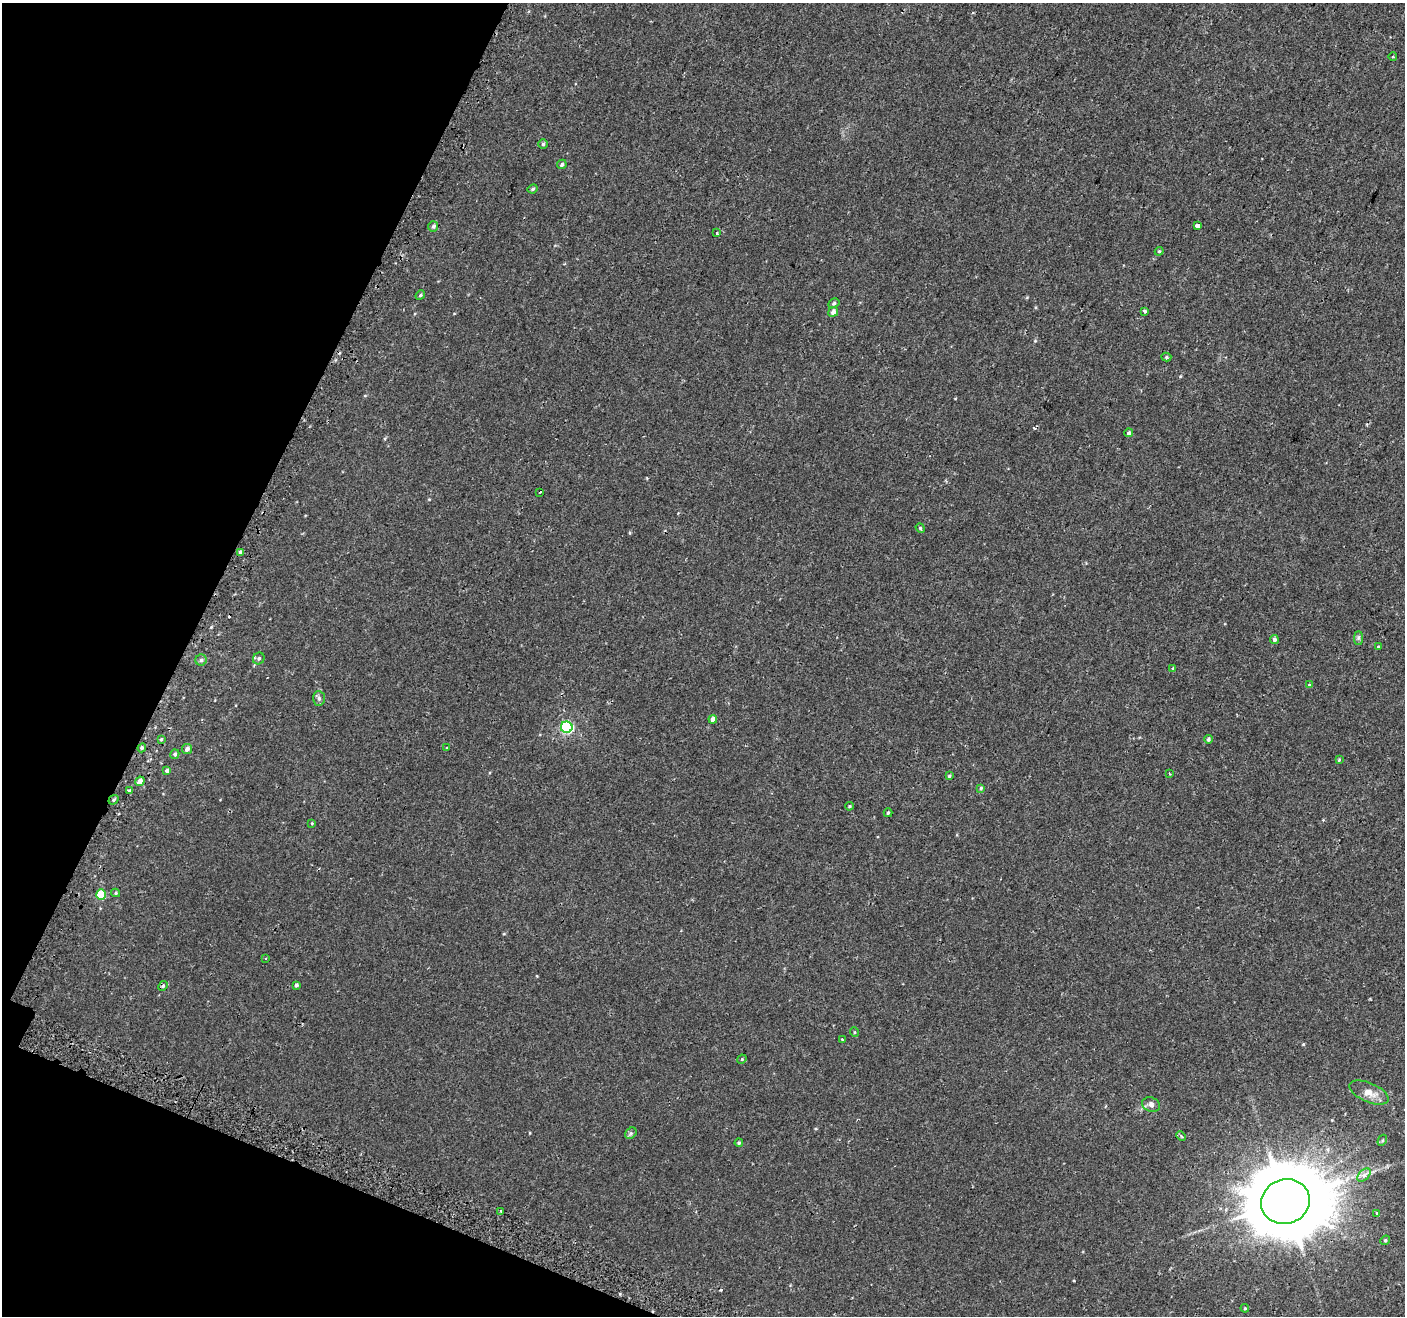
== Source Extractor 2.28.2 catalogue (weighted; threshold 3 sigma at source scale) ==
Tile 9 of 4 x 4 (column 1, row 3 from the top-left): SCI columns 55-1457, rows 1575-2888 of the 5714 x 5845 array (HDU 1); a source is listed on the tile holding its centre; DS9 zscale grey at full resolution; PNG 1407 x 1318 px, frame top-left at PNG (2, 3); each listed source drawn as its Kron ellipse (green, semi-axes under 4 px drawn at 4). Shown black and unused: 19% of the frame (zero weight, under 2 of 3 exposures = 3% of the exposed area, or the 3 px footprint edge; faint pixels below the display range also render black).
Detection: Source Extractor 2.28.2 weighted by HDU 2 'WHT'; one run over the whole footprint, this tile lists its part. Background 0.00182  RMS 0.0034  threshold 0.0152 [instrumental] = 3 sigma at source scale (4.5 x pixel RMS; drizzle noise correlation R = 1.50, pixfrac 1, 0.0396/0.0396 arcsec/px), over >= 5 px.
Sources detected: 68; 4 cosmic-ray / hot-pixel residue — neither listed nor drawn; the other 64 listed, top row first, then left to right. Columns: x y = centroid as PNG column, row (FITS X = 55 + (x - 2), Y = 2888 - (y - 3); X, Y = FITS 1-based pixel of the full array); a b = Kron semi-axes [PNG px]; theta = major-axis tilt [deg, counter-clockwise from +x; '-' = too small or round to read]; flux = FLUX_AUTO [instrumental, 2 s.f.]
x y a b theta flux
1393 57 4 3 - 0.26
543 144 4 4 - 0.42
562 164 5 4 - 0.62
533 189 5 3 - 0.43
433 226 5 5 - 0.56
1197 226 4 3 - 3.6
717 233 3 3 - 0.71
1159 251 4 4 - 0.31
420 295 5 4 - 0.39
834 303 6 4 29 0.45
1144 311 4 3 - 1.2
833 312 5 4 - 1.4
1166 357 5 4 - 0.49
1129 433 4 4 - 0.81
540 492 3 2 - 0.26
920 528 5 4 - 0.34
240 552 4 4 - 0.45
1358 638 7 4 90 0.61
1274 639 4 4 - 0.83
1378 647 4 3 - 0.29
259 658 6 5 - 0.63
201 660 6 5 - 0.64
1173 669 3 3 - 1.3
1309 685 3 2 - 0.66
319 698 7 6 - 0.82
713 719 4 4 - 1.4
567 727 6 5 - 34
161 739 4 3 - 0.36
1208 739 4 4 - 0.51
142 748 4 4 - 0.41
447 748 3 3 - 0.2
187 749 5 5 - 1.1
175 754 5 4 - 0.59
1339 760 4 4 - 0.26
167 771 4 4 - 0.8
1169 774 3 3 - 0.51
949 776 4 4 - 0.37
140 781 5 4 - 1.9
981 788 4 4 - 0.45
129 790 4 3 - 3.7
113 800 5 4 - 0.42
849 806 4 3 - 0.31
888 813 4 3 - 0.43
312 823 4 3 - 0.23
116 893 4 4 - 0.35
101 894 5 5 - 8.8
266 959 3 2 - 0.38
296 985 4 3 - 1.1
163 986 5 4 - 0.45
854 1032 5 3 - 0.29
842 1039 3 2 - 0.24
742 1059 5 4 - 0.31
1369 1093 21 9 -23 3.2
1151 1105 9 7 -25 1.1
631 1133 6 5 - 0.56
1181 1136 5 3 - 0.36
1382 1140 6 4 60 0.43
739 1143 4 4 - 0.41
1364 1175 8 5 45 0.98
1285 1202 24 22 21 3700
501 1211 3 2 - 0.96
1377 1214 3 3 - 1.5
1385 1240 5 4 - 0.39
1245 1308 4 4 - 0.3
Overlapping masked pixels (flux is a lower limit): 2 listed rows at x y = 113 800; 1285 1202